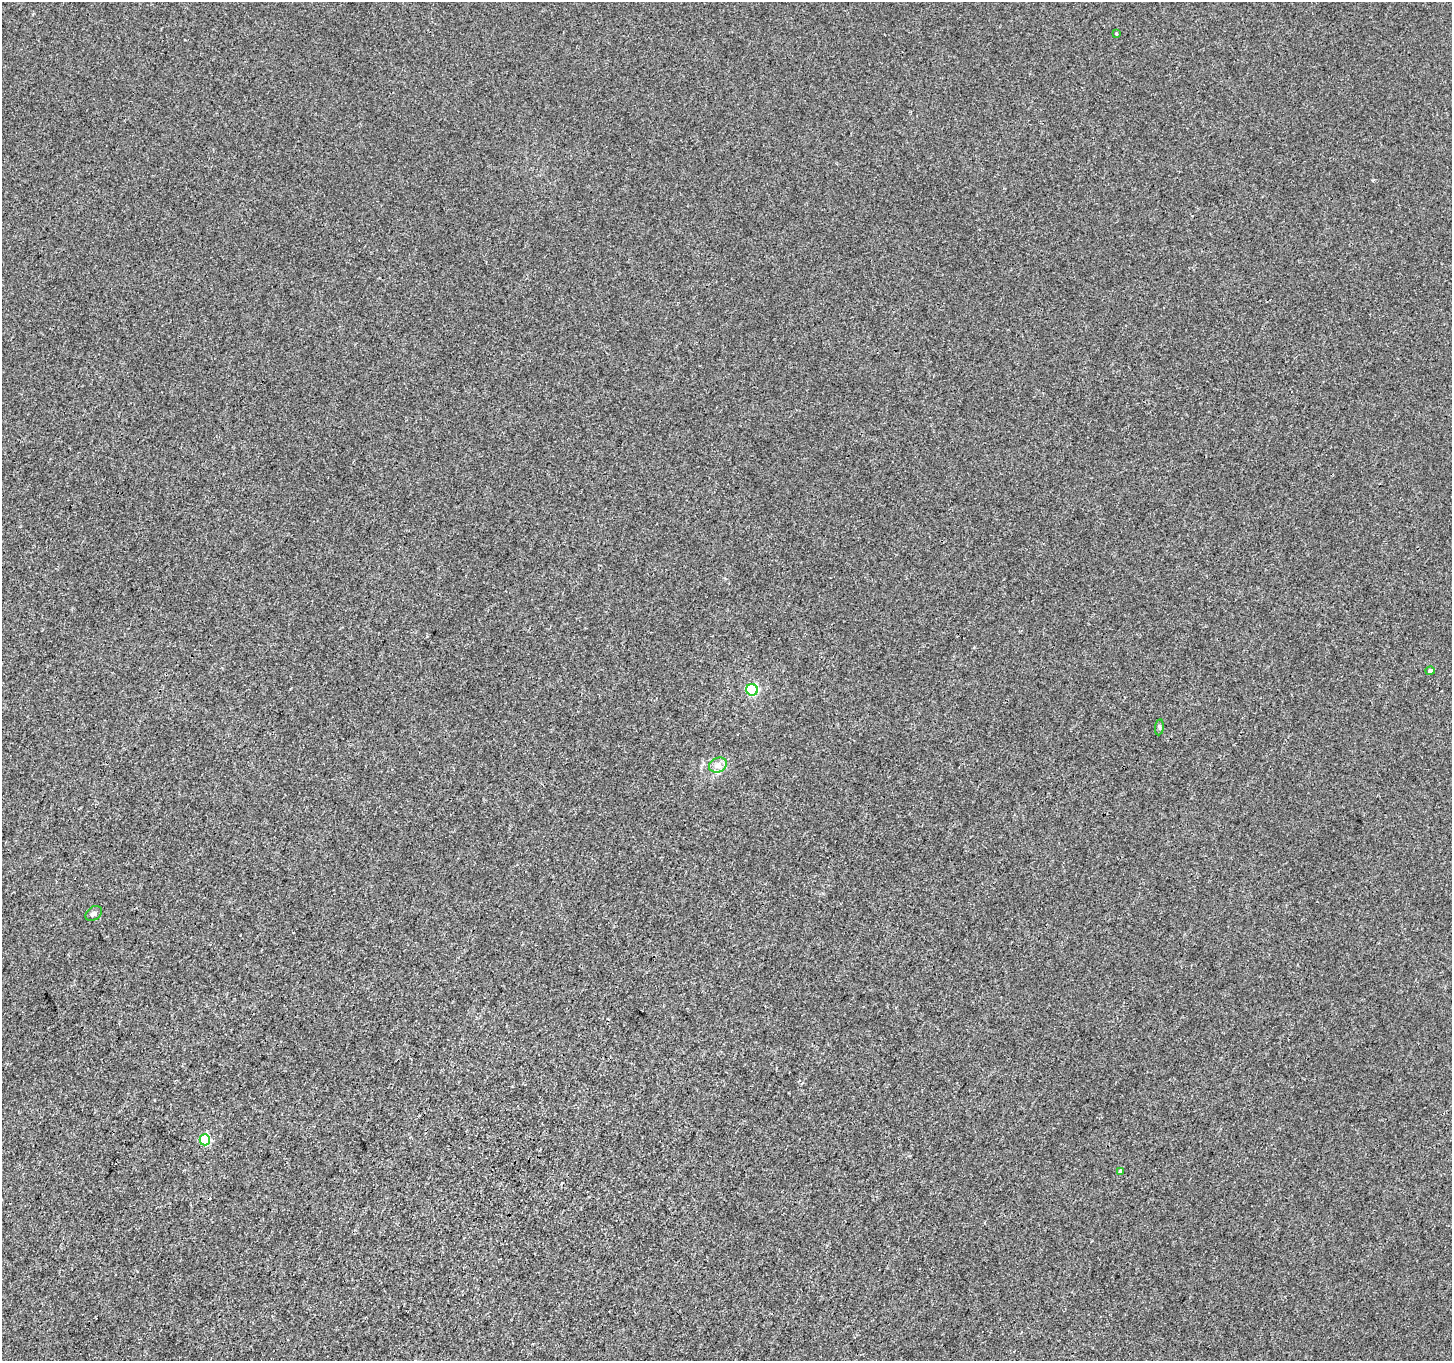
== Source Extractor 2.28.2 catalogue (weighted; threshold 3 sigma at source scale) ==
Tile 7 of 4 x 4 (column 3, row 2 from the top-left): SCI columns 2907-4356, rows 2981-4339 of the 5805 x 5894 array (HDU 1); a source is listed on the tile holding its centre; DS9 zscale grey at full resolution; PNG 1454 x 1363 px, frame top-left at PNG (2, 2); each listed source drawn as its Kron ellipse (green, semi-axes under 4 px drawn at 4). Shown black and unused: <1% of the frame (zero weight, under 3 of 4 exposures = <1% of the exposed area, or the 3 px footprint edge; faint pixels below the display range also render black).
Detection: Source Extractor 2.28.2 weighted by HDU 2 'WHT'; one run over the whole footprint, this tile lists its part. Background 0.00215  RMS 0.0029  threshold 0.0131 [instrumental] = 3 sigma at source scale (4.5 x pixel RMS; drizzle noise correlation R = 1.50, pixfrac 1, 0.0396/0.0396 arcsec/px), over >= 5 px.
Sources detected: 8; all 8 listed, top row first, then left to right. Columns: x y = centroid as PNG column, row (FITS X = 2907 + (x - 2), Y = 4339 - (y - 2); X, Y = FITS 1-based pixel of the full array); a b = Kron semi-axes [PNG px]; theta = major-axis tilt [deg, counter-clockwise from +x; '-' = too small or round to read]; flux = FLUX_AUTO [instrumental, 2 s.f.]
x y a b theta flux
1116 34 4 4 - 0.25
1430 671 4 4 - 0.67
752 690 6 5 - 30
1159 727 8 4 82 0.49
718 765 9 7 28 1.5
94 913 9 6 33 0.82
205 1140 5 5 - 16
1120 1171 3 3 - 0.35